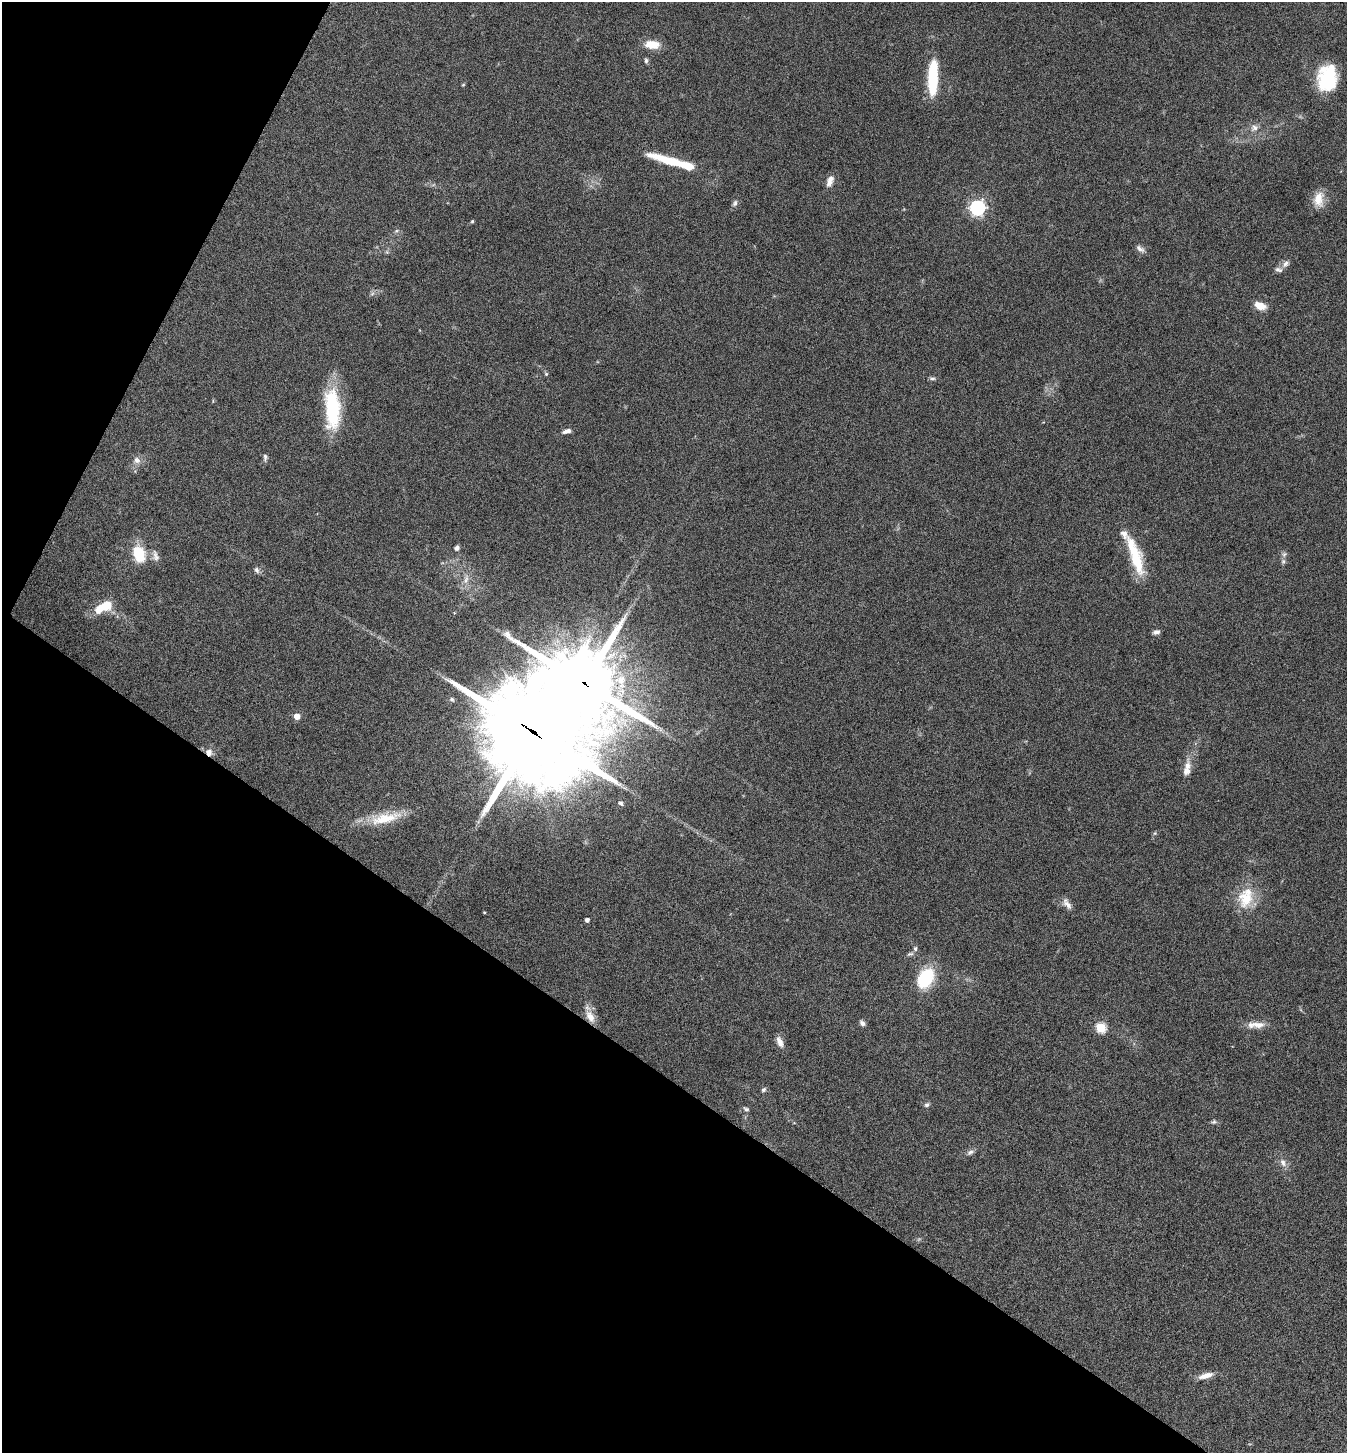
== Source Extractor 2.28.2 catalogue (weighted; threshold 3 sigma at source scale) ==
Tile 9 of 4 x 4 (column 1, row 3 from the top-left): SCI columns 290-1634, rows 1455-2905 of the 5822 x 5813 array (HDU 1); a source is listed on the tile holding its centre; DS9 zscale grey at full resolution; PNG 1349 x 1455 px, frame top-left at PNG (2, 2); no overlay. Shown black and unused: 31% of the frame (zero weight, under 5 of 9 exposures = <1% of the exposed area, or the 3 px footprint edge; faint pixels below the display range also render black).
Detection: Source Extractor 2.28.2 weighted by HDU 2 'WHT'; one run over the whole footprint, this tile lists its part. Background 0.0706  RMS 0.0042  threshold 0.0172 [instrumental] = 3 sigma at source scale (4.09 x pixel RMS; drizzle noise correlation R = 1.36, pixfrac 0.8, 0.05/0.05 arcsec/px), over >= 5 px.
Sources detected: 69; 2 too faint to see at this stretch — not listed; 6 inside a brighter listed object's ellipse — not listed separately; the other 61 listed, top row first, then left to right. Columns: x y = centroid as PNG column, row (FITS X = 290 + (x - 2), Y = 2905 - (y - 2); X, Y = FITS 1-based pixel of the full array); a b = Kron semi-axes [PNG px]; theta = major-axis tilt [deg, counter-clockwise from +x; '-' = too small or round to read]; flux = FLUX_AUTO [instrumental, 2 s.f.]
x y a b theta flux
652 44 14 8 -3 8.1
646 60 8 4 -85 0.79
933 78 37 9 88 24
1327 78 26 18 82 24
463 85 5 4 - 0.41
1254 128 12 10 18 2.9
673 162 53 8 -17 19
830 181 14 7 72 3.1
1319 199 21 13 83 6.1
735 203 9 6 65 1.3
977 208 6 6 - 120
472 221 5 4 - 0.46
397 231 7 5 20 0.85
1140 249 13 7 -32 1.8
387 252 6 4 -45 0.67
1286 264 12 7 43 1.9
372 293 7 6 - 1
1260 306 12 7 -21 5.2
546 374 5 5 - 0.58
932 378 8 5 5 0.87
332 409 46 17 -87 31
566 431 12 5 17 1.8
265 457 9 5 -90 1.1
136 460 10 9 - 2.5
457 548 8 6 60 1.1
139 553 17 12 -71 14
1284 554 8 7 - 1.1
155 556 17 9 -74 2.5
1137 561 34 15 -73 15
257 570 9 6 -60 1.2
466 579 17 8 80 3.4
103 607 24 11 27 9.5
1156 632 8 5 11 1.5
584 683 24 20 -38 3400
452 699 6 6 - 0.96
297 716 5 5 - 4.6
533 732 40 34 -35 6100
209 752 9 8 - 2.7
1187 765 20 10 82 4
621 803 7 5 -27 1
385 818 44 14 11 13
1155 833 6 4 45 0.58
1246 899 27 23 -86 14
1067 904 17 8 -54 2.5
484 912 3 3 - 0.32
587 920 4 4 - 1.5
915 949 7 5 -88 0.96
910 954 9 5 14 1
925 978 22 15 62 21
590 1017 19 10 -61 5.1
862 1023 8 6 -51 1.3
1256 1025 25 8 0 4.7
1100 1028 5 5 - 30
780 1042 15 7 -65 2.7
763 1090 7 5 43 0.86
927 1105 7 6 - 1
746 1109 9 6 -34 1
1214 1122 9 6 11 0.88
970 1152 11 6 26 1.5
1283 1163 13 8 -61 2.4
1206 1376 20 7 14 3.9
Overlapping masked pixels (flux is a lower limit): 4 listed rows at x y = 584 683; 533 732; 209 752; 590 1017